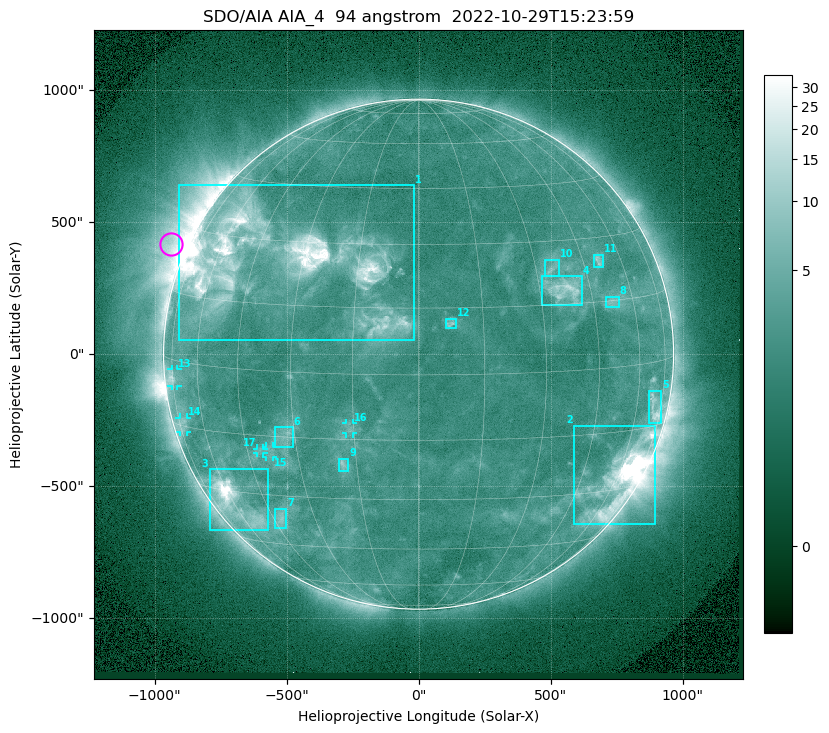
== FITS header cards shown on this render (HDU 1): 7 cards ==
TELESCOP= 'SDO/AIA '           / For AIA: SDO/AIA
INSTRUME= 'AIA_4   '           / For AIA: AIA_ATA1, AIA_ATA2, AIA_ATA3 or AIA_AT
WAVELNTH=                   94 / [angstrom] Wavelength
WAVEUNIT= 'angstrom'           / Wavelength unit: angstrom
DATE-OBS= '2022-10-29T15:23:59.115' / [ISO] Date when observation started; ISO 8
CTYPE1  = 'HPLN-TAN'           / CTYPE1: HPLN
CTYPE2  = 'HPLT-TAN'           / CTYPE2: HPLT

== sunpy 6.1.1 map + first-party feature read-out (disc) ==
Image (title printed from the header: SDO/AIA AIA_4  94 angstrom  2022-10-29T15:23:59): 1024 x 1024 px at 2.4 arcsec/px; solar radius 966 arcsec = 403 px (full disc in frame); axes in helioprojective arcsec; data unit not stated in the header (colour bar unlabelled)
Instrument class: DISC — disc imager (sunpy class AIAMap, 94 A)
Bright regions (active regions / flare kernels): reference = the median radial profile (limb darkening/brightening removed); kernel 9 px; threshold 5 sigma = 3.07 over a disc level ~2.17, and >= 1.15x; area >= 12 px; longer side >= 10 px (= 24 arcsec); searched inside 0.97 R_sun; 17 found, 17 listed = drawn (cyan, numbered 1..; 5 of them under ~33 arcsec drawn as corner ticks so the feature stays visible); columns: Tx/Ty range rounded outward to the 5 arcsec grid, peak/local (2 s.f.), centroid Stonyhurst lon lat
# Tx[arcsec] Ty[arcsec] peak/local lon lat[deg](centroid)
1 -910..-15 50..640 15 -36 +25
2 590..900 -645..-270 25 +61 -26
3 -795..-565 -670..-435 15 -59 -33
4 465..620 185..295 6.8 +37 +18
5 870..920 -260..-140 4.5 +70 -10
6 -545..-475 -350..-275 3.3 -33 -15
7 -545..-500 -660..-585 3.4 -42 -37
8 710..760 180..220 2.9 +52 +15
9 -305..-265 -445..-395 3.9 -18 -21
10 480..530 295..360 3.5 +35 +23
11 665..700 330..380 3.6 +51 +25
12 105..145 100..135 3.9 +7 +12
13 -935..-915 -120..-55 3.9 -74 -4
14 -905..-875 -295..-240 2.5 -72 -14
15 -580..-550 -390..-350 2.8 -38 -18
16 -275..-250 -300..-260 3 -16 -12
17 -615..-585 -375..-355 2.7 -41 -19
Off-limb structures (1.02-1.3 R_sun): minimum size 162 px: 4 found; the strongest spans PA ~35..105 deg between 1.02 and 1.3 R_sun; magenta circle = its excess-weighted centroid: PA ~65 deg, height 1.06 R_sun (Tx ~-935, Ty ~420 arcsec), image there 6.2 x the reference